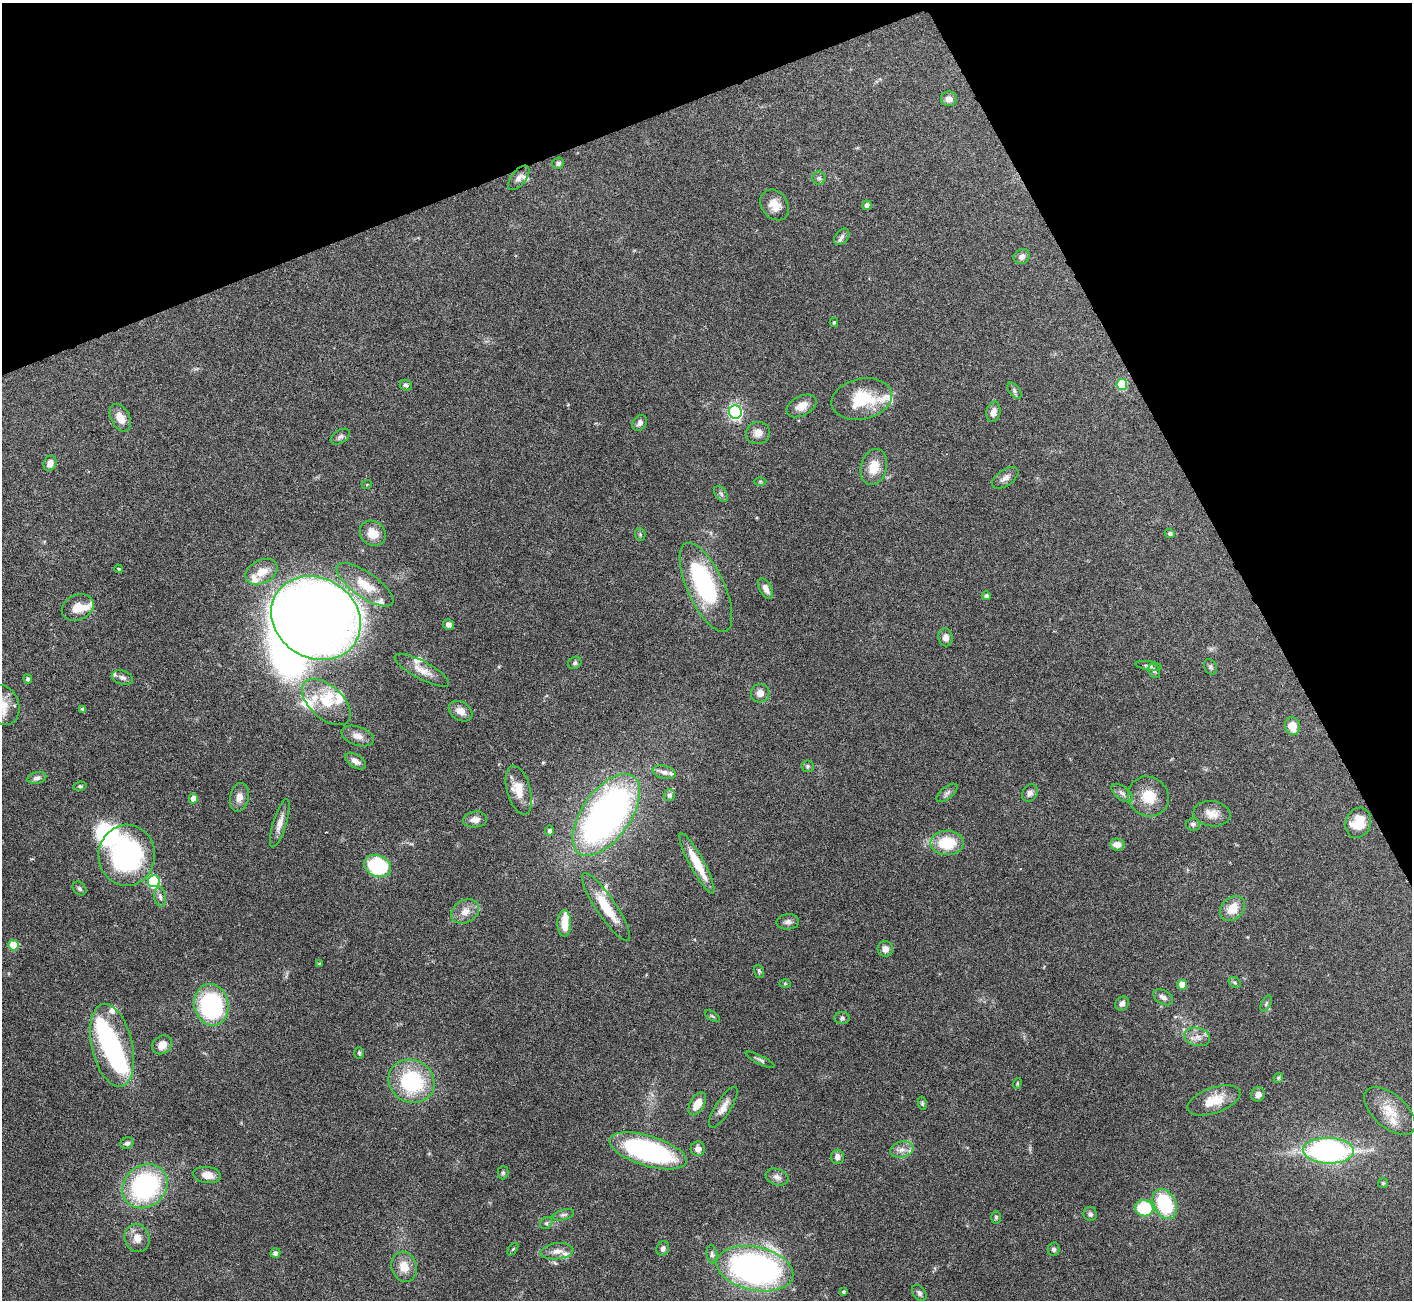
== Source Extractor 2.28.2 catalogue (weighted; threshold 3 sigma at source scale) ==
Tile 3 of 4 x 4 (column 3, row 1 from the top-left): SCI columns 2821-4230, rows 4047-5344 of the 5644 x 5631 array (HDU 1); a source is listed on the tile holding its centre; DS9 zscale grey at full resolution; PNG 1414 x 1302 px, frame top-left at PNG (2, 3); each listed source drawn as its Kron ellipse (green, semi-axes under 4 px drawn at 4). Shown black and unused: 21% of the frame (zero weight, under 3 of 6 exposures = <1% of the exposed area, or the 3 px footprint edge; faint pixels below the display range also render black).
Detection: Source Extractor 2.28.2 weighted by HDU 2 'WHT'; one run over the whole footprint, this tile lists its part. Background 0.0973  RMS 0.0033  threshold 0.0137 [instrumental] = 3 sigma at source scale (4.09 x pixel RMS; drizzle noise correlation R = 1.36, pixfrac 0.8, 0.05/0.05 arcsec/px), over >= 5 px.
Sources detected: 165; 3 inside a brighter object's white glare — neither listed nor drawn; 21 inside a brighter listed object's ellipse — not listed separately; the other 141 listed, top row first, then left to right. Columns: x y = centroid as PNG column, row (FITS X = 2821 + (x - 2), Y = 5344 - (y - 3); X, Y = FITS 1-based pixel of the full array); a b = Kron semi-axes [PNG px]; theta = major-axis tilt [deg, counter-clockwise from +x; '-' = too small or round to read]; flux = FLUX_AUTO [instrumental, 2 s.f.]
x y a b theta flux
949 99 8 7 - 1.8
558 163 6 5 - 0.71
519 178 14 7 52 1.5
819 178 6 6 - 0.7
775 205 16 13 -54 3.9
867 205 5 4 - 1.3
842 237 9 6 51 0.94
1022 257 8 7 - 1.4
834 322 4 4 - 0.4
1122 384 5 5 - 13
406 385 6 5 - 0.81
1014 391 9 5 -55 0.76
862 399 31 20 12 14
801 406 16 9 27 3.5
735 412 7 6 - 69
993 412 10 7 79 2.1
120 418 15 9 -63 3.8
640 423 8 6 53 1.3
758 433 12 11 - 2.2
340 437 10 6 33 1
50 463 8 6 70 2.2
874 467 18 13 74 5.3
1005 478 15 8 35 1.9
760 481 6 4 1 0.4
367 484 5 3 - 0.27
721 494 9 5 -55 0.88
373 533 14 12 -35 4.5
1170 533 5 4 - 0.69
640 534 6 5 - 0.48
118 569 4 3 - 0.33
262 572 17 11 25 4.5
365 585 33 12 -35 7.6
706 587 48 18 -65 36
766 589 11 6 -63 2
986 596 4 4 - 0.94
78 607 16 12 26 4.7
316 618 47 40 -32 370
448 624 5 5 - 1.2
945 637 9 7 -79 1.5
575 663 7 6 - 0.67
1149 666 13 4 -9 0.86
1211 667 8 6 -65 0.65
422 670 30 9 -28 3.8
1154 671 7 5 -63 0.71
122 678 11 6 -17 1.2
28 679 4 4 - 0.47
760 693 9 9 - 2.1
326 702 29 16 -41 9.8
3 705 20 15 -71 5.6
82 709 4 3 - 0.64
461 711 13 9 -32 2.7
1292 726 9 7 -73 4.6
358 736 17 9 -19 2.6
355 761 12 6 -32 1.9
807 766 6 6 - 0.59
664 772 12 6 -11 1.7
37 778 9 6 14 1.1
80 786 7 4 8 0.5
519 790 25 11 -74 5.5
947 793 12 6 39 1.1
1030 793 9 7 59 1.2
1122 793 12 6 -37 1.4
669 795 6 5 - 0.93
1148 796 21 19 -40 7.3
239 797 14 9 78 2.4
193 799 5 4 - 3
1212 814 18 12 -7 3.6
606 815 47 24 55 140
475 820 12 8 6 2.1
280 823 25 6 73 2.8
1358 823 15 12 70 6.7
1193 824 7 6 - 0.82
550 831 5 4 - 0.81
947 843 17 12 1 11
1117 844 7 6 - 2.5
127 855 30 28 88 60
697 863 34 7 -62 8.3
378 866 14 10 -23 27
154 881 6 6 - 27
80 889 8 6 -45 0.71
160 897 9 6 -80 1
606 907 41 10 -56 9
1232 908 14 10 46 5.3
465 911 15 11 31 3.1
788 922 11 7 6 1.3
564 923 13 7 -89 5.2
13 945 5 5 - 12
885 949 8 7 - 1.8
319 964 4 4 - 0.42
759 971 7 5 -70 0.5
1235 982 6 5 - 0.5
785 984 6 4 -1 0.33
1182 985 5 4 - 5.4
1163 997 11 6 -31 1.6
1122 1004 7 6 - 1.3
1266 1004 9 4 64 0.61
211 1005 21 17 -77 40
712 1016 8 3 -33 0.43
842 1018 7 6 - 0.69
1197 1037 13 9 -13 2.4
112 1045 42 20 -77 44
162 1045 10 8 37 3.1
359 1053 6 5 - 0.5
760 1060 16 4 -27 0.8
1278 1078 5 4 - 0.53
412 1081 23 21 -27 28
1017 1083 5 4 - 0.37
1258 1094 7 6 - 1.5
1214 1100 28 12 19 7.1
922 1103 7 4 -81 0.49
697 1104 12 7 59 4.8
723 1107 23 7 58 3
1390 1111 31 16 -41 7.3
127 1143 7 5 23 0.85
698 1149 7 7 - 1.8
902 1150 12 8 16 2
648 1151 40 15 -17 63
1328 1151 25 13 -2 74
837 1157 7 6 - 1.5
503 1173 6 5 - 0.56
207 1175 14 8 -8 3.4
777 1177 12 8 -19 1.6
1383 1183 5 5 - 0.48
145 1186 24 20 41 47
1165 1204 16 11 -63 22
1144 1208 9 8 - 16
1090 1214 7 6 - 0.83
563 1215 11 5 14 0.89
996 1217 6 5 - 0.56
546 1223 6 5 - 0.65
137 1238 14 12 -73 3.3
663 1248 7 6 - 1.1
513 1249 7 3 53 0.39
1054 1249 7 6 - 0.84
557 1251 16 8 7 2.5
275 1253 5 4 - 1
712 1254 9 5 -83 0.76
404 1267 15 12 -72 4.4
755 1269 39 21 -12 110
844 1292 4 4 - 0.49
919 1293 9 6 -51 0.97
Isophote crosses this tile's border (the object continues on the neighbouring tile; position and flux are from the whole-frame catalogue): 1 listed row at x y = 3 705